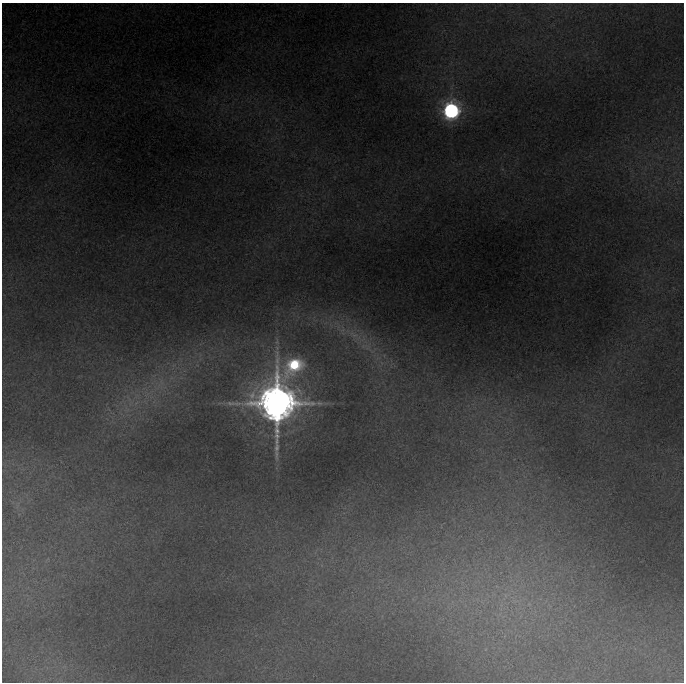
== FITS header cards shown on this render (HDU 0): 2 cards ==
NAXIS1  =                  682
NAXIS2  =                  680

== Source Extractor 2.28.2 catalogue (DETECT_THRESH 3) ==
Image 682 x 680 px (HDU 0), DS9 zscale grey, 1 PNG px = 1 image px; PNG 686 x 684 px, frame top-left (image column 1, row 680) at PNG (2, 3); no overlay
Background 0.786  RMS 0.015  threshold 0.044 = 3 sigma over >= 5 px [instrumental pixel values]
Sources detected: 4; all 4 listed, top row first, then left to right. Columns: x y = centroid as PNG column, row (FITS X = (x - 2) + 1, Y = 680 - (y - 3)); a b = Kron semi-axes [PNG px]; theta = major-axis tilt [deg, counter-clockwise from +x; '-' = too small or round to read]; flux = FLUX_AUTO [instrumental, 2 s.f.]
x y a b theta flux
451 111 9 8 - 430
354 335 9 4 5 2.8
294 365 18 13 7 95
277 403 16 15 - 2800